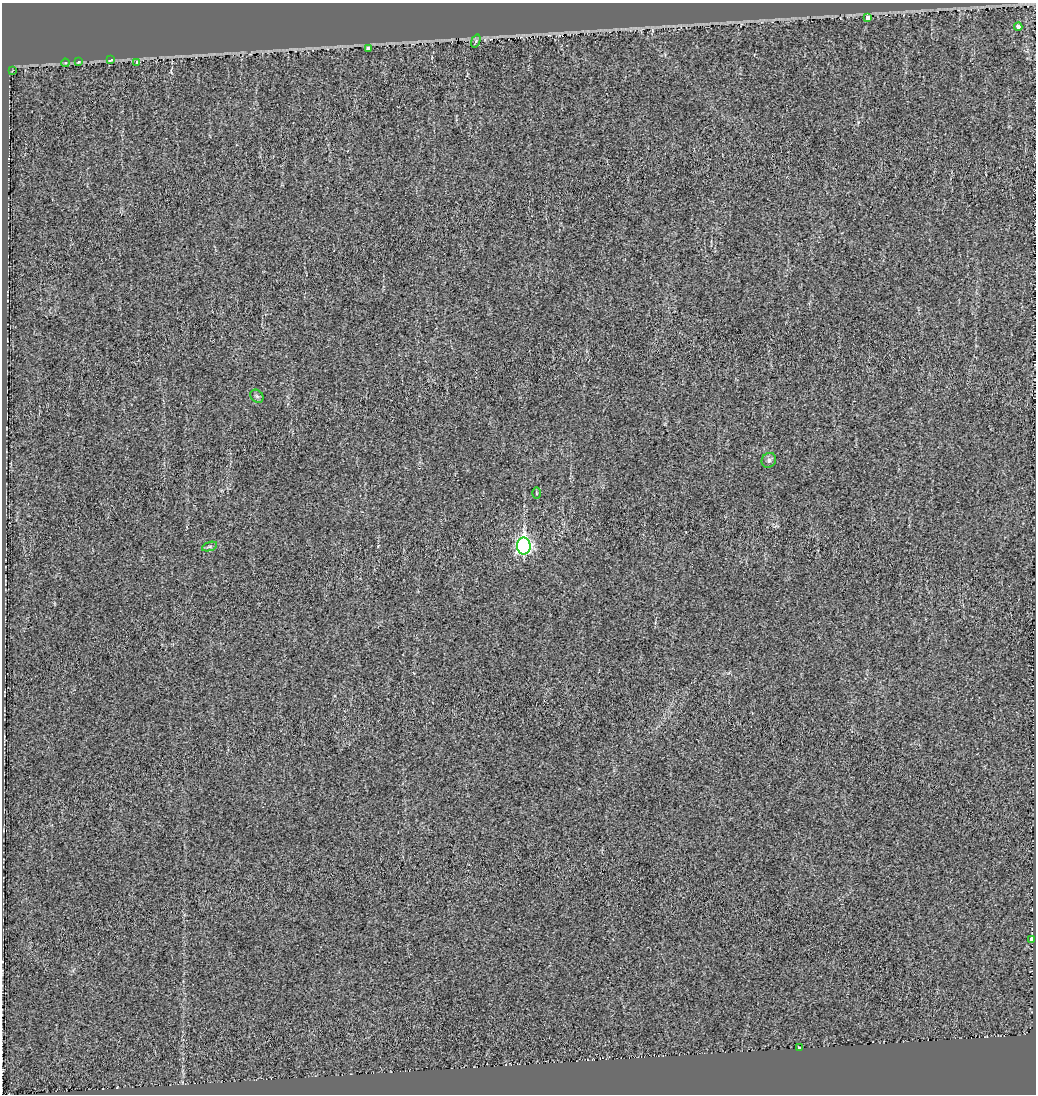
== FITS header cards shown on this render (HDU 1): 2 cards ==
NAXIS1  =                 1034
NAXIS2  =                 1092

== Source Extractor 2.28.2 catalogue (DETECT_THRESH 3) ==
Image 1034 x 1092 px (HDU 1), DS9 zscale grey, 1 PNG px = 1 image px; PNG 1038 x 1096 px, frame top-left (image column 1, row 1092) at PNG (2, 3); each listed source drawn as its Kron ellipse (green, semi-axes under 4 px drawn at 4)
Background 6.37e-04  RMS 0.015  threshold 0.0449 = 3 sigma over >= 5 px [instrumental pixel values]
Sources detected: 16; all 16 listed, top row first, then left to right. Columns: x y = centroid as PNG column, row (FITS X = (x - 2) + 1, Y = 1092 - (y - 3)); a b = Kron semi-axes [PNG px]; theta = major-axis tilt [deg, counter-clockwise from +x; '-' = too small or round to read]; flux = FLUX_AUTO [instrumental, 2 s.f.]
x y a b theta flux
868 18 4 3 - 31
1018 27 4 4 - 3.3
476 41 7 4 69 1.7
368 49 3 3 - 6.4
111 60 4 3 - 4.3
79 62 3 3 - 3
136 62 4 3 - 15
65 63 4 3 - 1.1
13 70 2 2 - 5.6
257 396 7 5 -44 2
769 460 8 6 49 3.1
536 493 6 4 -89 1.2
209 546 8 3 19 1.7
524 546 8 7 - 240
1032 940 4 3 - 14
799 1047 3 2 - 1.1